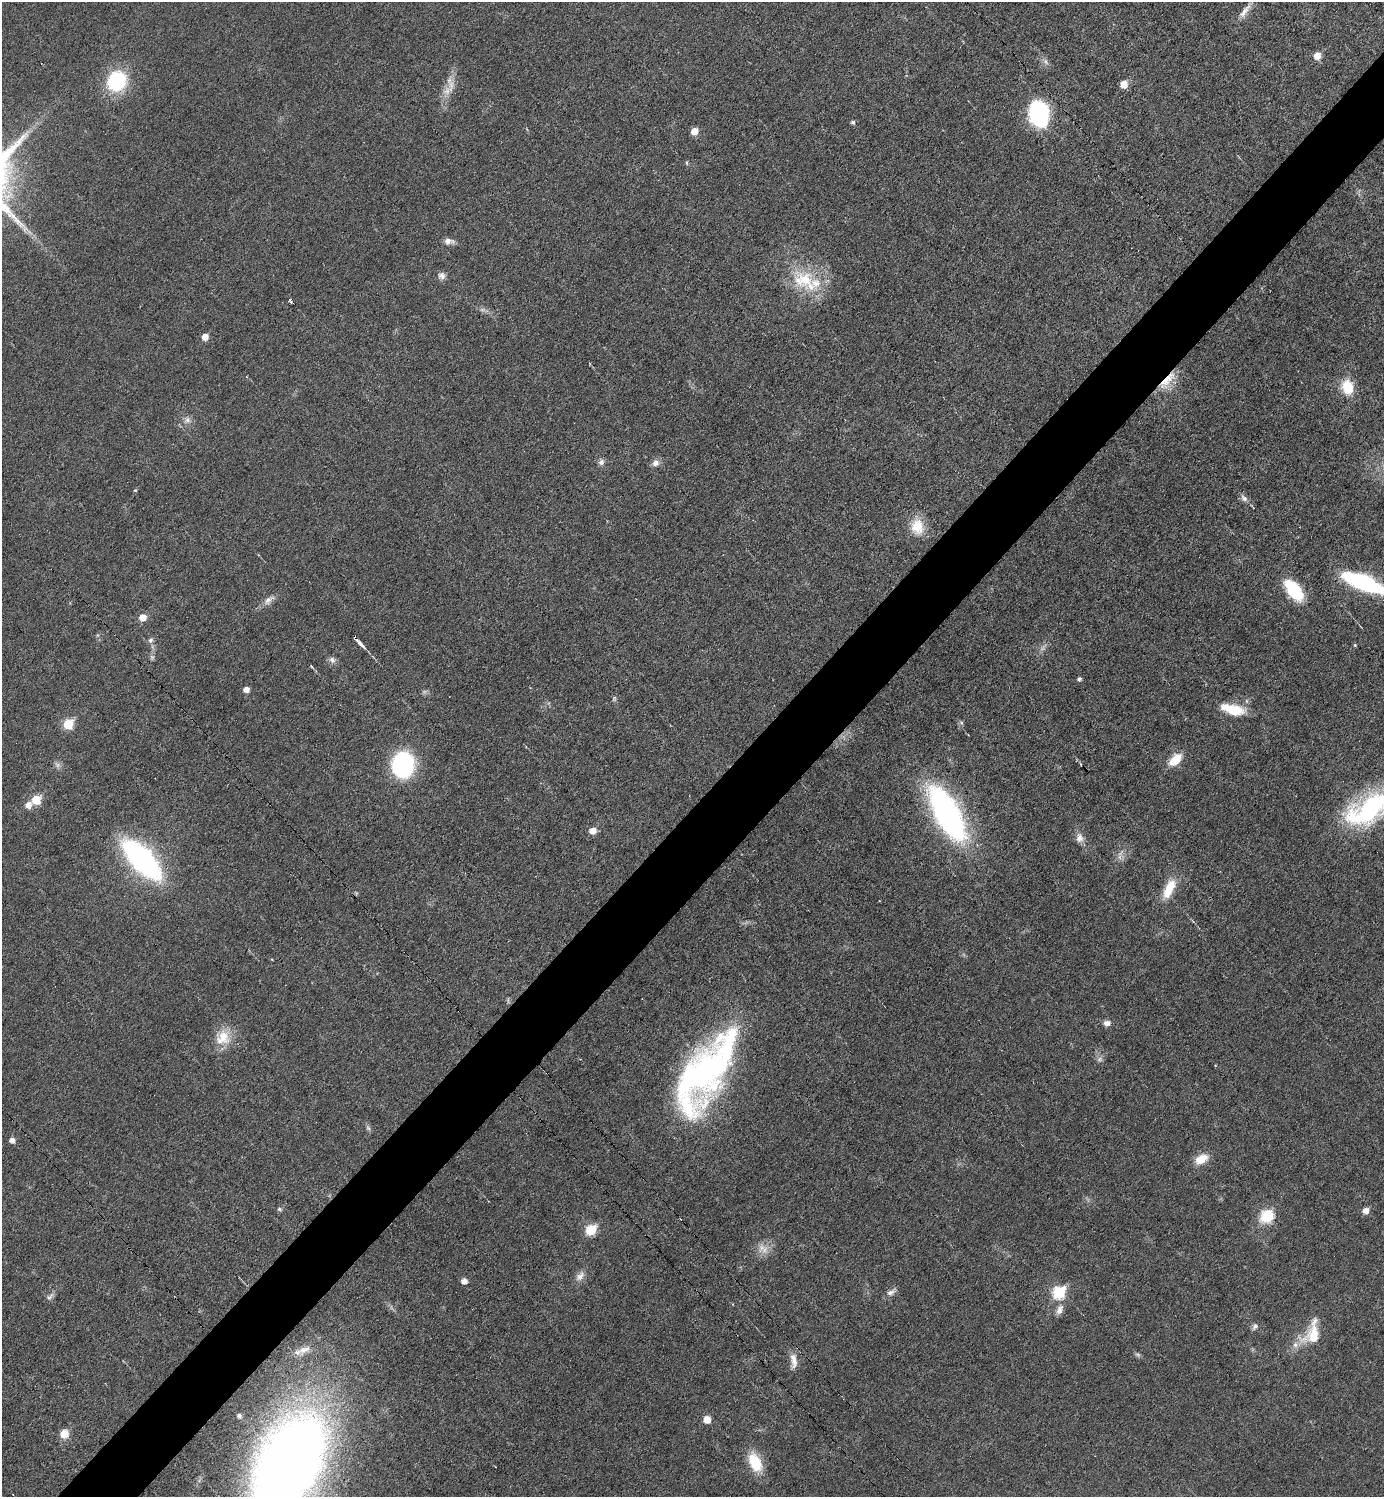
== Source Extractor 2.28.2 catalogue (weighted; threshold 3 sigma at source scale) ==
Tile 7 of 4 x 4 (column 3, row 2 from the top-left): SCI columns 2919-4300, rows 2992-4486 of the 5981 x 5981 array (HDU 1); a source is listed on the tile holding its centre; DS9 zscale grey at full resolution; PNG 1386 x 1499 px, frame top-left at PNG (2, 2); no overlay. Shown black and unused: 5% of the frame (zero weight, under 3 of 6 exposures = <1% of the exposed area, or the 3 px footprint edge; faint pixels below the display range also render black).
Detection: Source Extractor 2.28.2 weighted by HDU 2 'WHT'; one run over the whole footprint, this tile lists its part. Background 0.0173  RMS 0.0035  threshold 0.0144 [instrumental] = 3 sigma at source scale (4.09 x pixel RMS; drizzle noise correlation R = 1.36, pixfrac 0.8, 0.05/0.05 arcsec/px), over >= 5 px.
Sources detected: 85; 6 too faint to see at this stretch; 1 inside a brighter object's white glare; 2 cosmic-ray / hot-pixel residue — not listed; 2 inside a brighter listed object's ellipse — not listed separately; the other 74 listed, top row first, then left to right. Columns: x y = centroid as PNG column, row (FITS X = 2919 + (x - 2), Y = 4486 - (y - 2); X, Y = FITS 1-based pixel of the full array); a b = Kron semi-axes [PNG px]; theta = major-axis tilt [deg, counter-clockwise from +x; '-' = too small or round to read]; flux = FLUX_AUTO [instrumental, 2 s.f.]
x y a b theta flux
1245 11 26 7 52 3
1317 56 6 6 - 4.8
1045 62 10 7 -52 1.4
117 81 24 21 61 22
1124 84 6 6 - 5
447 91 15 11 59 3.7
1039 113 16 11 -78 75
853 122 5 5 - 0.75
694 131 6 5 - 4.6
687 163 7 4 -89 0.42
449 241 13 7 -5 1.9
442 276 10 10 - 1.6
804 281 43 26 -36 20
290 300 3 3 - 2.4
482 310 10 4 0 0.94
205 337 5 5 - 3.6
1167 380 31 10 48 7.1
1347 387 18 14 -75 8.3
187 420 11 9 60 1.9
601 462 9 7 58 1.3
655 463 9 9 - 1.9
135 490 4 4 - 0.4
1244 498 12 7 -47 1.5
917 527 22 16 -75 7.9
1363 582 39 13 -21 41
1294 590 25 13 -53 15
269 600 19 8 39 2.4
142 617 6 6 - 4.5
150 640 8 7 - 1
360 643 10 3 -45 1.9
1355 645 4 4 - 0.37
332 660 10 8 -45 1.3
311 666 5 3 - 0.3
1079 679 5 5 - 0.84
246 689 5 5 - 2.5
614 699 8 5 76 0.65
1233 709 27 11 -14 10
68 724 6 6 - 15
1175 760 17 9 43 6.5
403 765 25 21 81 35
36 800 7 6 - 9.3
28 805 7 7 - 2.6
1370 808 59 27 31 49
947 814 54 21 -61 110
593 831 6 6 - 3.5
1080 838 13 10 -80 2.6
142 859 36 15 -47 96
1169 889 26 11 64 8.5
1107 1023 9 7 -2 1.7
223 1037 22 20 62 7.9
702 1073 73 45 56 110
12 1140 5 5 - 1.8
1201 1159 15 10 31 5.6
279 1209 7 5 -16 0.65
1366 1211 6 6 - 2.6
1267 1216 18 15 29 9.3
591 1230 7 6 - 18
764 1250 15 10 76 3.4
580 1276 16 9 49 2.4
464 1281 5 5 - 2.2
891 1292 14 7 31 1.8
1059 1292 7 6 - 32
50 1297 13 6 40 1.2
1059 1310 15 9 65 2.2
1255 1326 9 6 49 1.1
1312 1334 35 21 64 12
304 1349 24 11 18 4.8
1138 1355 8 5 -18 0.71
793 1361 22 9 -85 3.2
239 1416 5 5 - 1.1
707 1420 5 5 - 5.5
64 1434 6 5 - 8.6
755 1462 24 13 -67 10
288 1466 81 44 63 580
Overlapping masked pixels (flux is a lower limit): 1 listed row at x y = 1167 380
Isophote crosses this tile's border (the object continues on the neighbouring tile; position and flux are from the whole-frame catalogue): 3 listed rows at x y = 1363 582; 1370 808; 288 1466